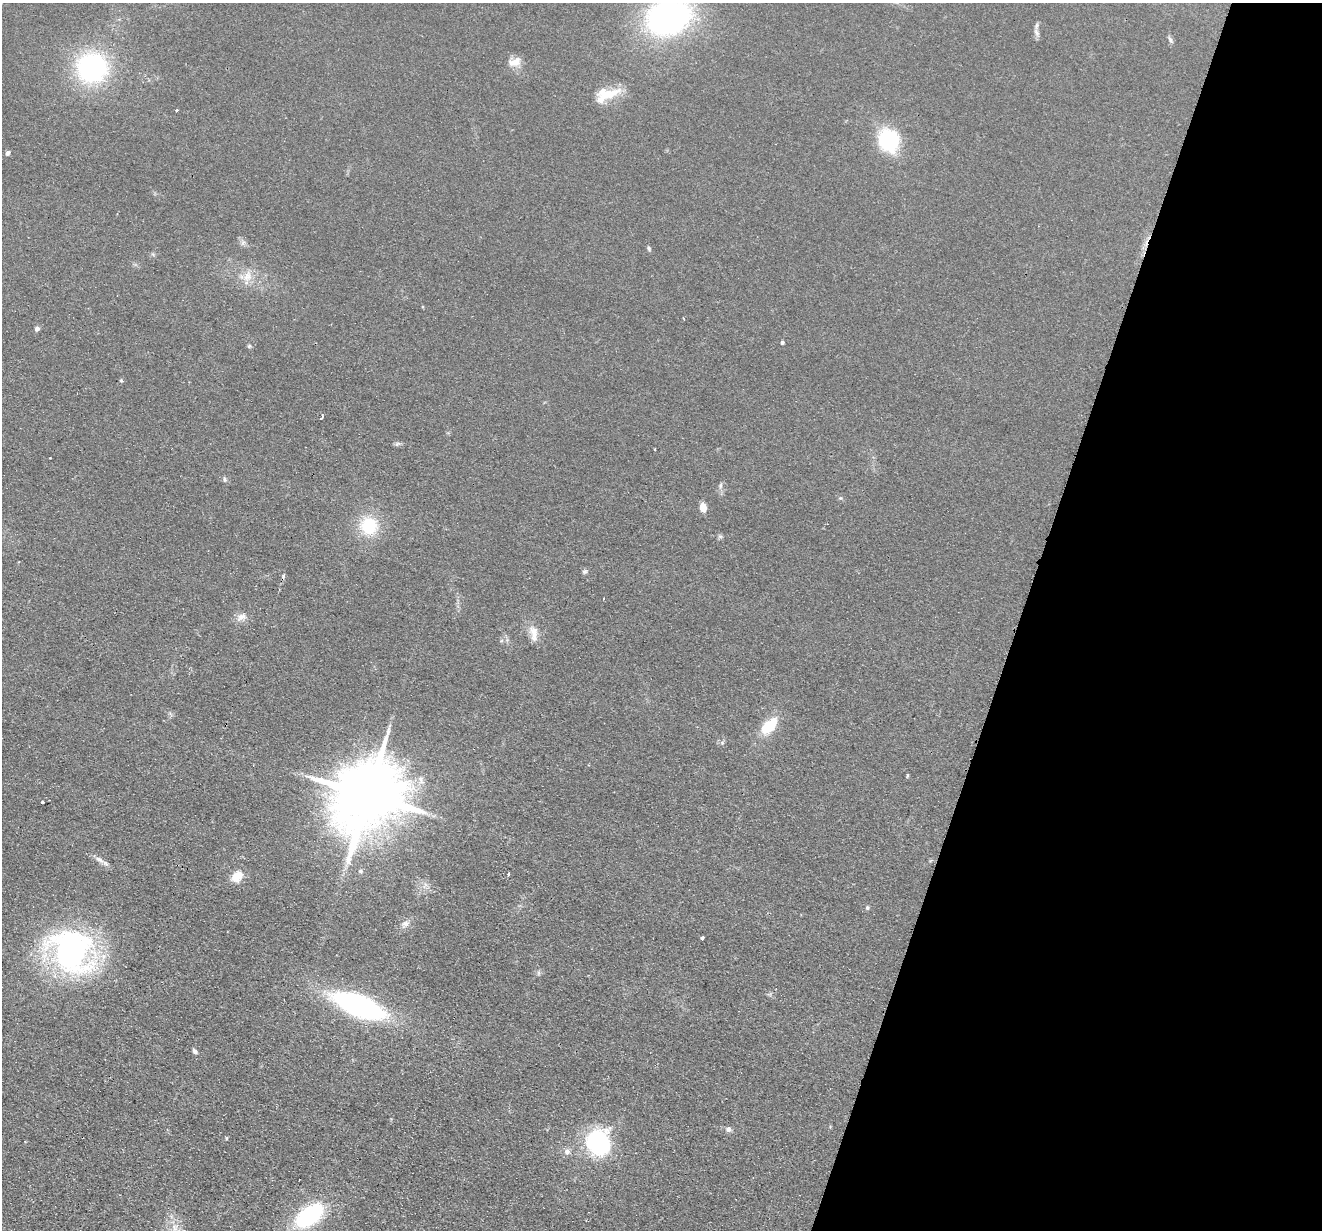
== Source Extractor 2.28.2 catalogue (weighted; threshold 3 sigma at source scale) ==
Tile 8 of 4 x 4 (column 4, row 2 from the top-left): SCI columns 3982-5301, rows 2642-3869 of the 5321 x 5409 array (HDU 1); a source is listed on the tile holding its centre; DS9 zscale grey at full resolution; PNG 1324 x 1232 px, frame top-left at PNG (2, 3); no overlay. Shown black and unused: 23% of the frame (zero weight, under 2 of 3 exposures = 3% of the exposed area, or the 3 px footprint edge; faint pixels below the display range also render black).
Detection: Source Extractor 2.28.2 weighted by HDU 2 'WHT'; one run over the whole footprint, this tile lists its part. Background 0.0578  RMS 0.0092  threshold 0.0416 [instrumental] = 3 sigma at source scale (4.5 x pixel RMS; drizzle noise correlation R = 1.50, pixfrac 1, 0.05/0.05 arcsec/px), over >= 5 px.
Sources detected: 44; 1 inside a brighter object's white glare — not listed; the other 43 listed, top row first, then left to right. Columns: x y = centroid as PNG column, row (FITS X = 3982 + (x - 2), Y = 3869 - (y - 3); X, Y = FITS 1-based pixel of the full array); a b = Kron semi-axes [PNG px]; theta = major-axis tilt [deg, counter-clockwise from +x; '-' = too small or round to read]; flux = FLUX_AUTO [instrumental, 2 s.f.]
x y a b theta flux
669 17 32 23 20 320
1036 32 11 6 -67 3.4
1170 40 9 5 -59 2.2
515 62 18 10 17 8.5
92 68 26 24 -8 150
607 94 34 14 19 23
176 110 3 3 - 1.6
892 139 29 15 -81 46
8 153 6 5 - 2
649 248 6 5 - 1.5
247 276 15 11 60 11
37 329 6 5 - 2.7
782 342 4 4 - 1.9
249 346 6 5 - 1.3
121 381 5 3 - 0.87
322 417 5 3 - 2.3
397 444 8 4 45 1.7
224 479 8 3 -79 1.5
720 485 8 4 81 1.9
703 507 9 6 -81 8.4
369 526 23 22 - 37
585 571 7 6 - 1.9
283 576 5 4 - 1.9
241 617 13 8 28 5.8
534 633 20 10 -68 10
769 726 26 13 44 25
368 795 22 16 64 11000
42 802 3 2 - 1
99 860 15 6 -32 5
361 871 7 5 -2 1.8
508 874 3 3 - 2
237 876 11 8 38 17
867 908 5 5 - 1.6
405 923 11 7 12 4.1
702 938 3 3 - 13
71 951 44 38 -58 270
359 1005 40 16 -22 240
195 1051 7 5 -40 2.4
728 1129 8 6 -7 3
599 1142 25 22 -83 99
567 1152 8 8 - 4
310 1215 27 15 36 99
175 1227 11 8 68 7.3
Isophote crosses this tile's border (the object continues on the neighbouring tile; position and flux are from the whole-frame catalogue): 1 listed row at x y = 669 17
Unlisted compact peaks at least as high as the median listed source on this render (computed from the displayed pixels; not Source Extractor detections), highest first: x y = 226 1138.